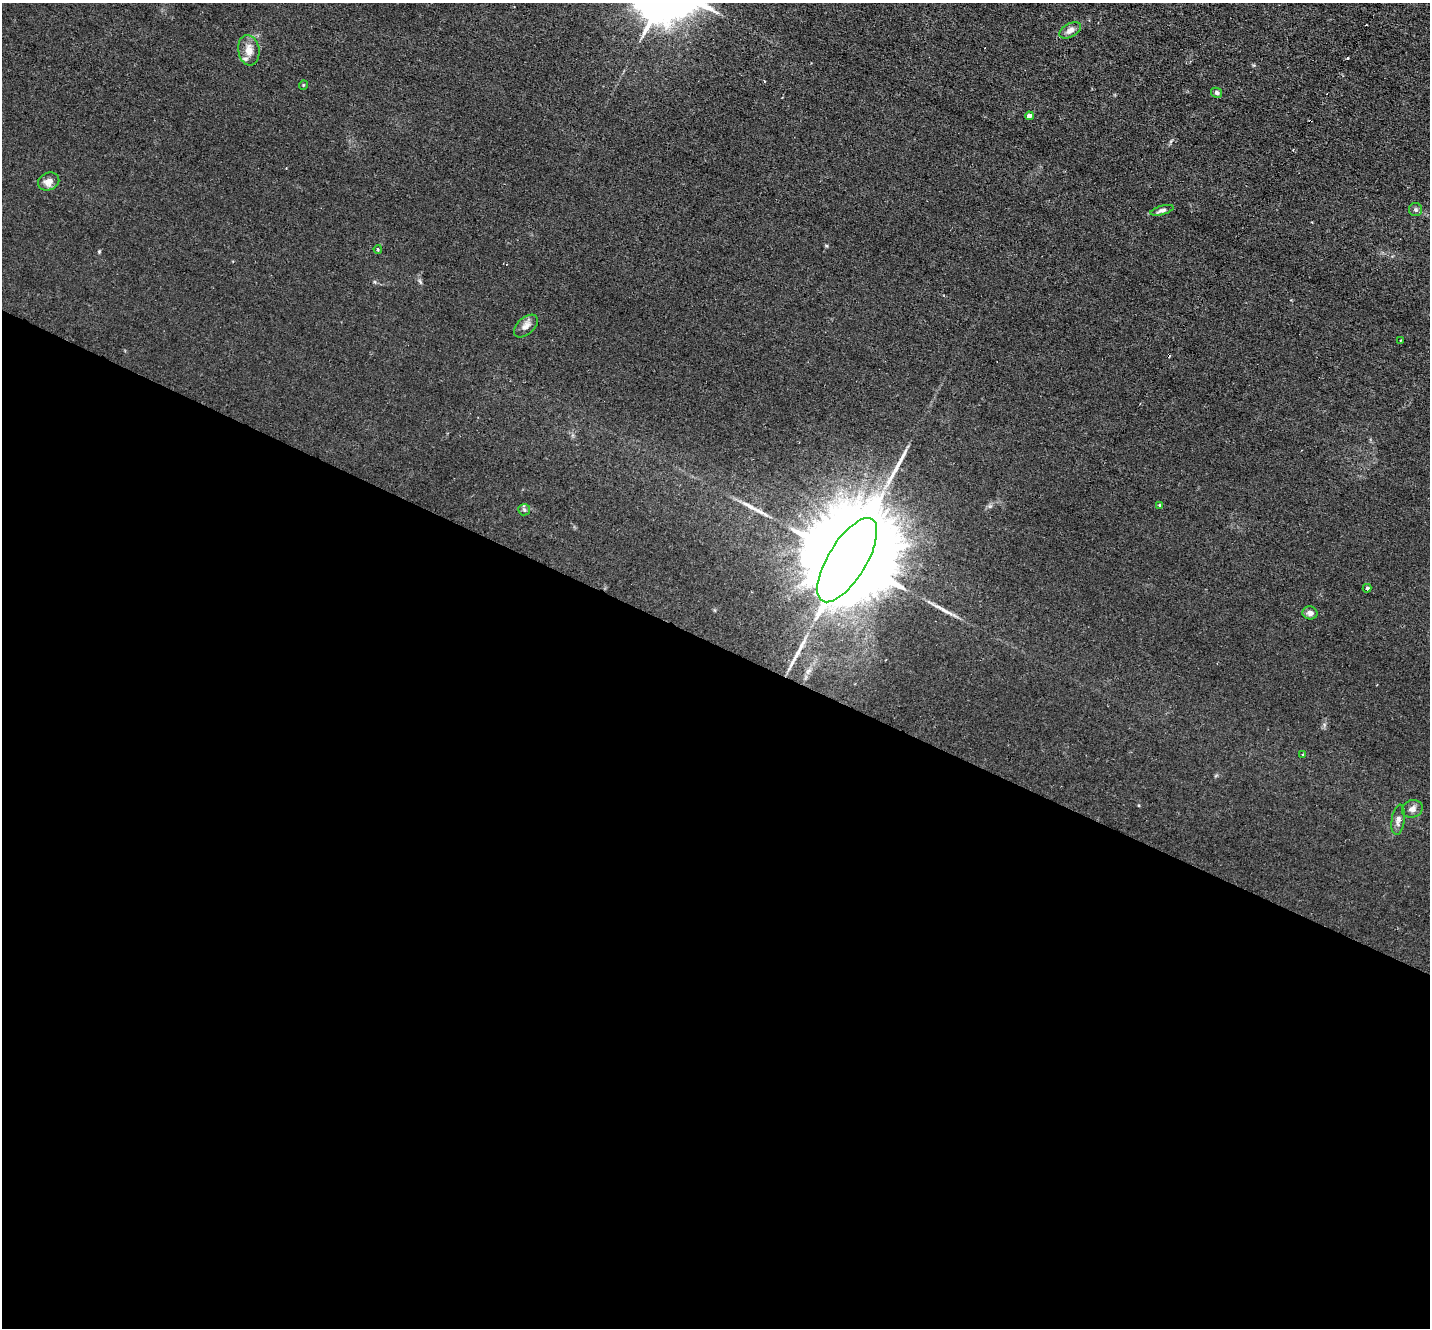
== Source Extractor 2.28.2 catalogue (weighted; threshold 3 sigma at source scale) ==
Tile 14 of 4 x 4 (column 2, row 4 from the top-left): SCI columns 1429-2856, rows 280-1605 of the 5713 x 5726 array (HDU 1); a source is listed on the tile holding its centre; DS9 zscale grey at full resolution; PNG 1432 x 1330 px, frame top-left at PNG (2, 3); each listed source drawn as its Kron ellipse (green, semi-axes under 4 px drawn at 4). Shown black and unused: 52% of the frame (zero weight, under 2 of 3 exposures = <1% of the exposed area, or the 3 px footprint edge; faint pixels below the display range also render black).
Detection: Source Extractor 2.28.2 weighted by HDU 2 'WHT'; one run over the whole footprint, this tile lists its part. Background 0.0113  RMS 0.0047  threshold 0.021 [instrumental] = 3 sigma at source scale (4.5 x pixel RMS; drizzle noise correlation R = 1.50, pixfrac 1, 0.05/0.05 arcsec/px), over >= 5 px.
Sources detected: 26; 4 cosmic-ray / hot-pixel residue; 3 long thin detections or spike segments (spike, bleed or trail) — neither listed nor drawn; the other 19 listed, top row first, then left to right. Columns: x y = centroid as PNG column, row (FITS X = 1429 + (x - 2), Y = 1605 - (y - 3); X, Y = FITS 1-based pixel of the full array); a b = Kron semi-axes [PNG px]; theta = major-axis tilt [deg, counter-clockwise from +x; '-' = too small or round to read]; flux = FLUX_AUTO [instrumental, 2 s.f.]
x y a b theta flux
1070 30 12 6 29 2.3
249 50 15 10 -82 4.6
303 85 5 3 - 0.35
1217 93 6 5 - 1
1029 116 4 4 - 5.4
49 181 11 8 20 3.4
1162 210 12 4 15 1.3
1416 210 6 6 - 0.98
378 249 4 3 - 0.54
526 326 14 8 42 2.6
1400 340 3 2 - 0.32
1160 505 4 4 - 0.48
524 510 6 5 - 0.84
847 560 48 19 59 18000
1367 588 4 3 - 2
1310 613 7 6 - 1.7
1303 754 3 2 - 0.35
1412 809 11 8 18 2.1
1398 820 15 6 82 2.1